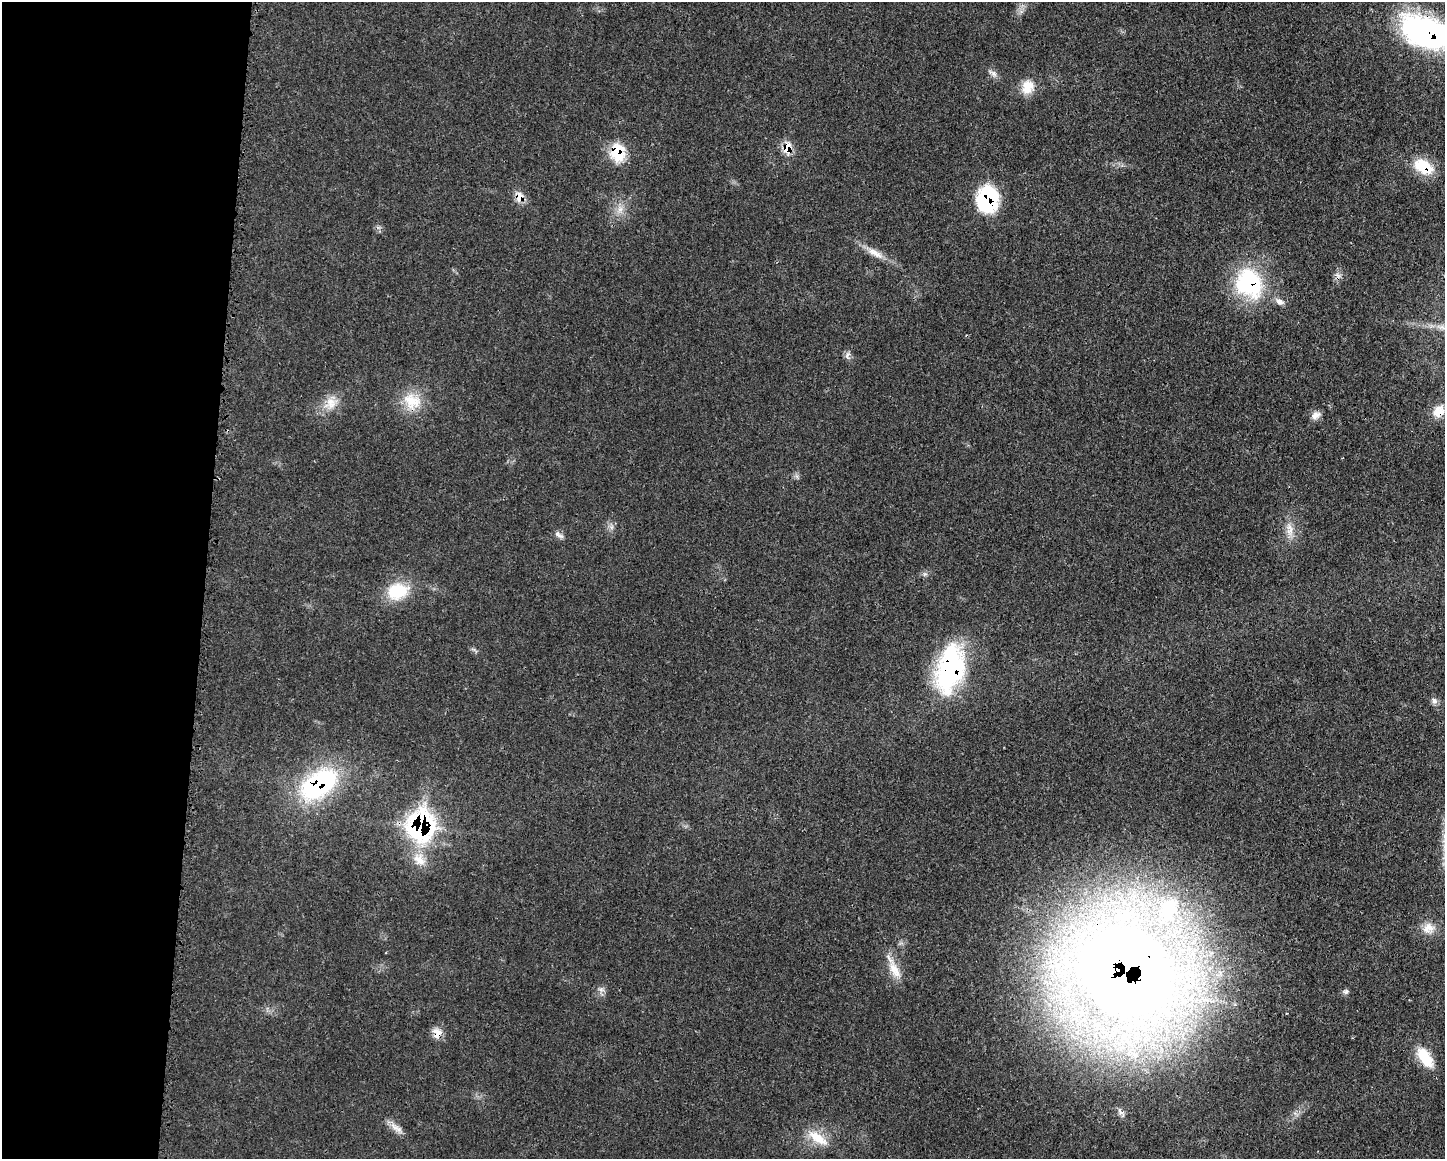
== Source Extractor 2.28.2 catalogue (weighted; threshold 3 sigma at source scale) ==
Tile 4 of 3 x 4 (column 1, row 2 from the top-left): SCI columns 114-1556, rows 2323-3479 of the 4674 x 4642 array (HDU 1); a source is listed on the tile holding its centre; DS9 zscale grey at full resolution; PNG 1447 x 1161 px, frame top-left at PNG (2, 2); no overlay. Shown black and unused: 14% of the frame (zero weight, under 3 of 4 exposures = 1% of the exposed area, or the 3 px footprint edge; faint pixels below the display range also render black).
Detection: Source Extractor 2.28.2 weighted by HDU 2 'WHT'; one run over the whole footprint, this tile lists its part. Background 0.021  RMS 0.0023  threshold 0.0102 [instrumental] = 3 sigma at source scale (4.5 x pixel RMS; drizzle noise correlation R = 1.50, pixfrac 1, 0.05/0.05 arcsec/px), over >= 5 px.
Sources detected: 38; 1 inside a brighter listed object's ellipse — not listed separately; the other 37 listed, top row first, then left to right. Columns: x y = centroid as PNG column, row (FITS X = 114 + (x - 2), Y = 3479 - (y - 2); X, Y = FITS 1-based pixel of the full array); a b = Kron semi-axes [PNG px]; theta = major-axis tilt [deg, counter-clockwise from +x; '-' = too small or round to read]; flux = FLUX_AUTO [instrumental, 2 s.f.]
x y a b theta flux
1427 33 49 28 -22 59
993 73 14 6 -41 1
1028 87 19 15 71 3.9
787 148 12 9 82 3.6
617 152 22 17 -88 7.4
1423 166 23 15 -29 7.5
519 197 13 10 -77 2.4
988 199 26 20 89 19
620 209 9 7 89 1.4
875 253 27 8 -31 3
1249 283 35 30 -62 24
1279 302 12 8 -33 1.3
847 355 12 6 73 0.89
412 401 27 21 -31 6.6
332 404 23 10 24 3.3
1439 411 18 15 59 3.2
1316 415 13 9 33 1.3
611 527 7 5 89 0.62
1290 530 20 9 -85 2.5
559 535 14 5 -32 0.88
397 591 28 21 16 8.6
950 669 49 26 77 39
1434 701 9 7 -69 0.9
319 784 50 28 36 30
421 826 19 16 88 60
419 859 21 14 -54 4.1
1168 909 41 29 60 23
1429 928 17 15 1 3.1
894 970 29 12 -62 4
1126 973 55 48 -40 700
601 989 7 6 - 0.75
1346 991 8 6 24 0.61
437 1033 14 13 - 2.2
1425 1057 30 14 -57 6.3
1120 1112 14 6 -51 1.1
394 1127 21 7 -43 1.9
818 1138 30 12 -35 5.2
Overlapping masked pixels (flux is a lower limit): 13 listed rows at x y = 1427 33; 787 148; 617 152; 1423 166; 519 197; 988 199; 1249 283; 1439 411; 950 669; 319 784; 421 826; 1126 973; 437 1033
Isophote crosses this tile's border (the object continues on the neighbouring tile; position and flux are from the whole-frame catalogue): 1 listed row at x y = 1427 33